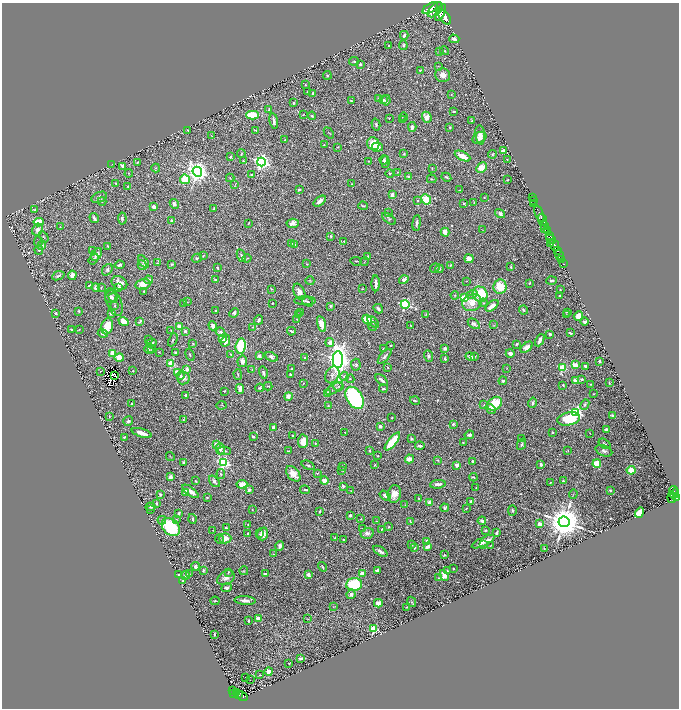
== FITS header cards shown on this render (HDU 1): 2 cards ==
NAXIS1  =                 1353
NAXIS2  =                 1412

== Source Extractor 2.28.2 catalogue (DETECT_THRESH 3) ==
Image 1353 x 1412 px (HDU 1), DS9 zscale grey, zoomed out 1/2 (1 PNG px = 2 x 2 image px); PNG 681 x 710 px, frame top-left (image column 1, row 1411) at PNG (2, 3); each listed source drawn as its Kron ellipse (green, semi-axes under 4 px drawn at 4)
Background 0.967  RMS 0.021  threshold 0.0618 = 3 sigma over >= 5 px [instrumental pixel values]
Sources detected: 716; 41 cannot appear on this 1/2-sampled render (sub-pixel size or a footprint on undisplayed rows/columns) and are neither listed nor drawn; of the other 675, the 500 brightest by FLUX_AUTO listed and drawn (175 fainter detections omitted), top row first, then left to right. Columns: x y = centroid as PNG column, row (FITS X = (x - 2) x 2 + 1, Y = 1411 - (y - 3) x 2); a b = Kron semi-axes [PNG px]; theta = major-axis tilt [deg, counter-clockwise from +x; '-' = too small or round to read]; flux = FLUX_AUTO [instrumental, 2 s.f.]
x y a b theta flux
430 8 9 4 31 8000
435 10 9 5 45 6800
441 12 9 4 64 5400
445 17 8 4 -52 7000
404 35 4 3 - 9.9
454 39 5 4 - 23
403 45 4 4 - 8.4
389 46 4 2 - 5.3
439 51 3 2 - 2.9
445 51 4 3 - 4.6
354 61 5 3 - 6.9
360 64 3 3 - 6.4
438 66 3 2 - 2.3
420 70 2 2 - 2.6
327 75 4 3 - 4.7
443 75 7 7 - 28
305 85 2 2 - 2.5
307 92 3 2 - 2.6
313 94 3 2 - 14
451 94 3 2 - 3.3
379 99 3 2 - 3.5
384 100 3 2 - 5.1
386 100 5 3 - 11
351 101 2 2 - 2.5
294 103 3 3 - 5.1
269 110 3 2 - 3.1
454 112 2 2 - 5.7
303 114 3 2 - 2.2
252 115 6 4 -1 190
312 116 4 3 - 6.8
404 117 4 3 - 6.5
427 117 5 4 - 32
389 118 2 1 - 2.3
403 119 4 3 - 3.6
472 120 3 2 - 3.2
274 121 8 2 -80 14
376 124 6 4 -74 6.9
412 127 5 3 - 17
450 127 2 2 - 4.9
187 130 3 2 - 3.7
256 130 4 2 - 4.2
329 133 6 2 -48 2.6
480 135 9 5 -82 26
212 136 2 2 - 2.4
479 138 7 5 32 44
285 140 3 2 - 4.2
373 144 6 6 - 98
324 145 3 3 - 3
338 147 3 2 - 4.3
377 147 5 4 - 16
503 151 3 3 - 41
241 153 4 3 - 3.8
404 154 3 2 - 3.8
493 154 4 3 - 4.2
230 156 3 2 - 6.6
463 156 8 3 -27 53
508 159 3 2 - 3.1
384 160 5 4 - 7.8
243 161 3 2 - 4.4
369 161 3 3 - 3.2
137 162 4 2 - 3.4
261 162 4 4 - 1700
385 162 6 4 -86 13
111 165 4 3 - 3.4
123 166 3 2 - 29
156 168 4 3 - 4.8
432 168 3 2 - 3.6
481 168 6 4 46 72
197 172 5 4 - 3500
397 172 3 2 - 2.3
129 173 4 2 - 2.3
390 173 4 3 - 4.1
252 175 3 2 - 4.3
409 177 4 4 - 6
446 177 5 2 - 5.3
230 178 4 2 - 2.3
185 179 5 4 - 150
432 179 5 2 - 4.3
507 180 4 2 - 2.5
116 183 3 2 - 4.1
235 184 3 2 - 2.4
352 184 3 2 - 3.8
128 186 3 3 - 4.2
299 189 3 2 - 7.7
460 190 2 1 - 2.2
392 195 4 3 - 32
99 197 8 5 22 19
484 197 2 2 - 2.8
532 197 2 1 - 17
426 199 5 4 - 88
533 200 2 1 - 45
102 201 4 3 - 5.3
320 201 7 3 38 26
418 201 3 2 - 2.8
474 202 3 2 - 2.8
464 203 2 2 - 6.6
533 203 4 1 - 130
174 204 5 4 - 11
363 206 4 2 - 7.2
154 207 3 2 - 29
214 209 4 2 - 4.3
34 210 3 3 - 6
388 213 3 2 - 3.1
500 213 5 3 - 11
539 214 8 2 -67 1800
94 218 5 2 - 11
122 219 6 3 -85 9
389 219 8 4 -37 7.4
542 220 5 2 - 2300
172 221 4 4 - 10
39 222 5 4 - 89
248 223 3 1 - 2.4
293 223 6 4 5 21
417 223 8 3 83 10
544 226 4 2 - 640
60 227 4 3 - 2.6
545 228 4 2 - 840
37 229 6 5 - 19
483 230 3 2 - 2.4
548 231 4 2 - 1100
445 232 4 3 - 32
550 235 3 2 - 600
331 236 3 3 - 6.5
44 237 6 3 -58 4.5
551 239 5 3 - 1300
344 241 2 2 - 3.4
38 242 5 3 - 6.4
292 244 3 3 - 2.9
551 244 3 1 - 250
42 245 2 2 - 50
295 245 4 3 - 4.4
554 245 6 2 -68 3900
108 246 3 2 - 4.1
39 250 5 3 - 9
93 251 3 2 - 2.3
557 251 3 2 - 490
97 254 7 4 55 30
559 255 5 2 - 2300
203 256 3 3 - 3
241 256 6 3 -66 7.4
368 256 3 3 - 3.6
197 258 5 3 - 8.2
247 258 4 2 - 2.6
94 259 6 4 52 5.9
469 259 4 4 - 30
561 260 3 2 - 390
356 261 6 2 -7 3.6
143 262 7 3 -52 14
364 262 4 2 - 2.6
157 263 4 3 - 3.5
172 264 4 3 - 4.8
307 264 3 2 - 3.7
564 264 2 1 - 260
120 265 5 3 - 7.4
142 265 5 4 - 11
450 265 4 3 - 4.4
511 267 3 2 - 4.7
217 268 2 2 - 6.2
435 268 5 3 - 8
439 269 4 3 - 11
107 270 6 5 - 9.7
72 275 4 4 - 32
58 276 6 3 23 8.5
149 280 4 4 - 18
215 280 3 2 - 11
404 280 5 3 - 24
310 281 4 3 - 4
467 281 3 2 - 2.2
551 281 5 3 - 8.1
119 283 8 6 -34 43
376 283 8 2 -89 25
529 283 3 2 - 5.4
143 284 7 5 12 51
89 286 3 3 - 7.3
500 286 7 6 - 110
96 288 4 3 - 20
101 288 4 3 - 3.1
119 288 3 3 - 10
272 289 3 2 - 2.8
362 289 2 2 - 2.4
560 290 3 2 - 2.6
144 291 3 2 - 3.5
299 292 9 5 -62 27
472 294 5 4 - 11
480 294 8 7 - 150
455 295 4 3 - 4.1
560 295 2 2 - 8
111 297 6 5 - 17
113 298 5 3 - 8.7
464 298 3 3 - 190
305 301 11 3 0 9.5
114 302 14 7 -67 18
187 302 4 3 - 2.4
308 302 6 3 -32 7.4
183 303 3 2 - 4.4
272 303 2 2 - 3.6
472 303 10 8 18 65
483 303 4 3 - 5.1
405 304 4 4 - 620
114 306 3 3 - 4.3
331 306 3 2 - 8.6
492 306 7 3 39 50
378 309 5 3 - 10
524 310 4 3 - 7.1
79 311 3 2 - 6.1
215 311 2 2 - 3.3
301 312 2 2 - 2.7
567 312 2 2 - 5.1
56 313 3 3 - 4.9
111 313 4 3 - 11
234 313 5 4 - 9.9
426 314 4 3 - 3.4
298 315 2 2 - 2.2
566 315 3 3 - 3.1
578 316 5 4 - 49
297 319 3 2 - 2.4
367 319 5 4 - 110
259 320 5 3 - 12
140 321 4 2 - 6.6
584 321 4 3 - 12
124 322 5 3 - 87
373 322 7 3 -43 9.9
322 324 8 4 -75 58
474 324 7 4 -35 11
494 325 3 3 - 2.7
107 326 8 5 73 82
213 326 5 4 - 18
373 326 4 3 - 4.3
411 326 3 2 - 3.1
179 327 4 3 - 37
253 327 2 2 - 2.3
71 329 3 2 - 3.5
79 329 3 1 - 3
171 330 2 2 - 3
185 331 2 2 - 30
291 331 4 2 - 7.4
220 332 5 4 - 14
103 333 5 3 - 12
570 333 4 2 - 5.4
550 334 3 3 - 8.8
223 339 4 3 - 61
149 340 2 2 - 2.6
173 340 7 3 66 5.4
540 340 6 3 65 19
226 341 6 3 65 27
151 343 5 3 - 6.4
330 343 4 4 - 23
193 344 3 2 - 3.8
517 344 3 2 - 7.1
241 346 7 5 82 240
391 346 2 2 - 2.9
527 347 7 4 40 29
445 348 4 3 - 14
149 349 5 4 - 5.6
151 349 4 2 - 2.5
383 349 3 2 - 4.6
159 352 4 3 - 2.7
175 352 2 2 - 5.1
112 353 4 3 - 38
510 353 4 3 - 21
230 354 4 3 - 4.2
190 355 6 3 -68 4.4
259 356 3 3 - 19
385 356 9 3 48 12
428 356 6 4 -68 13
475 356 4 2 - 2.6
271 357 6 4 -24 14
470 357 5 3 - 15
119 358 5 4 - 57
305 358 3 2 - 3.4
445 359 3 3 - 8.2
338 360 8 5 89 5000
242 361 6 4 80 26
600 361 2 2 - 29
171 364 3 3 - 210
356 365 6 4 -87 8.7
575 365 3 2 - 110
585 366 3 2 - 14
388 368 3 2 - 2.7
507 368 3 2 - 2.3
562 368 4 3 - 240
187 369 4 3 - 22
252 369 3 3 - 2.6
292 369 3 3 - 8.1
133 370 2 2 - 3.5
100 371 2 1 - 2.2
177 372 3 3 - 36
263 373 6 3 -75 14
238 374 5 3 - 5.3
290 374 3 3 - 5
114 375 3 2 - 8.4
180 375 4 3 - 13
332 375 9 6 62 15
344 376 4 4 - 9.7
183 378 6 6 - 23
350 379 4 2 - 3.4
582 379 3 2 - 7.2
382 380 7 3 -42 17
575 380 2 2 - 58
503 381 4 4 - 9
303 383 2 2 - 2.3
609 383 3 2 - 4
591 384 2 2 - 2.2
563 385 2 2 - 13
268 386 4 2 - 2.9
338 386 5 4 - 8.1
260 388 4 3 - 6.1
334 388 9 4 31 14
240 389 5 4 - 27
383 389 4 2 - 5.9
224 391 2 2 - 2.2
328 393 4 4 - 29
593 394 2 2 - 2.6
186 396 4 2 - 16
288 396 4 3 - 22
355 398 12 8 -60 620
415 401 5 3 - 5.3
533 403 5 4 - 9.3
132 404 3 2 - 4.1
495 404 8 6 38 110
585 404 5 4 - 7.5
221 405 5 3 - 2.7
328 405 3 3 - 2.4
484 405 4 3 - 2.8
491 409 5 4 - 24
576 412 3 3 - 840
613 415 4 2 - 8.7
109 416 2 2 - 4.1
392 417 2 2 - 3.2
183 419 4 3 - 3
569 419 11 6 11 210
128 421 5 4 - 9.3
453 424 4 3 - 6.5
380 426 3 2 - 17
273 427 4 3 - 9.1
606 430 3 2 - 25
345 432 2 1 - 2.3
552 432 2 2 - 2.7
142 433 10 3 -17 35
590 433 2 1 - 2.5
469 435 5 3 - 11
253 436 3 2 - 7.1
293 436 2 2 - 12
124 437 2 2 - 4
411 439 3 2 - 5.1
521 439 4 2 - 7.8
303 441 6 5 - 63
392 441 11 4 51 160
463 443 2 2 - 2.8
216 444 4 4 - 20
315 444 4 3 - 3.7
521 444 6 3 64 8.8
604 444 7 3 -35 6.4
420 446 4 3 - 12
220 449 5 4 - 19
568 450 3 2 - 3.1
224 451 6 3 1 8.6
289 451 3 1 - 3.2
369 451 2 2 - 3.9
604 451 9 5 -21 15
170 456 4 2 - 2.7
378 456 2 2 - 2.8
409 459 4 3 - 43
438 460 3 3 - 4.1
473 461 2 2 - 6.8
184 463 4 3 - 12
224 463 4 4 - 840
541 464 4 3 - 15
597 464 4 4 - 110
308 465 7 3 -22 6.5
375 465 2 2 - 3.5
457 465 3 2 - 33
343 466 2 2 - 3.4
342 470 3 2 - 3.3
631 470 4 4 - 59
317 473 3 3 - 3.5
221 474 5 3 - 4.6
293 474 9 5 -52 44
170 477 3 3 - 18
474 477 4 2 - 4.2
196 481 2 2 - 3.3
214 481 7 3 -48 13
324 481 4 4 - 40
563 481 2 2 - 12
550 482 2 2 - 4.1
242 484 5 4 - 55
438 484 8 3 7 20
343 486 3 3 - 8
476 488 2 2 - 2.6
249 490 4 3 - 12
305 490 5 2 - 6.8
610 490 3 2 - 4.3
673 490 4 2 - 320
191 491 9 4 -37 27
351 491 2 2 - 2.7
186 493 3 3 - 52
160 494 3 2 - 5.5
394 494 9 6 81 38
573 494 5 1 - 2.5
674 494 5 2 - 340
385 496 6 3 -34 18
672 497 6 4 83 950
676 497 3 2 - 850
207 498 3 2 - 4.3
419 498 3 2 - 3.4
471 501 2 2 - 38
430 502 3 3 - 41
156 504 3 2 - 6
405 505 3 2 - 3.3
150 507 5 4 - 8.3
445 508 4 3 - 10
466 509 3 2 - 2.5
151 510 3 3 - 3
252 510 2 1 - 2.5
320 511 3 2 - 5.5
512 511 5 3 - 6.4
179 513 3 2 - 7.7
640 513 5 4 - 72
350 515 3 2 - 12
176 519 3 3 - 2.8
193 519 5 3 - 6.8
361 519 3 2 - 2.5
162 520 4 4 - 8.9
376 521 4 3 - 2.9
410 521 3 1 - 3.9
482 521 4 3 - 14
564 522 5 5 - 14000
539 524 3 3 - 27
248 525 2 2 - 2.6
171 527 10 7 -46 260
389 527 3 2 - 5.8
226 528 4 2 - 8.8
362 528 3 2 - 2.4
382 529 2 2 - 5.5
213 530 2 2 - 2.5
485 530 3 2 - 4.9
248 533 3 2 - 6.5
367 533 7 5 14 17
496 533 4 2 - 12
260 534 2 2 - 3.5
263 534 6 5 - 35
225 538 6 5 - 41
335 538 3 2 - 2.7
220 539 5 3 - 5
343 539 2 2 - 4.1
427 541 2 2 - 57
483 542 12 4 26 47
411 545 3 3 - 7.5
484 545 3 2 - 2.4
490 545 3 1 - 2.5
280 546 5 3 - 21
427 547 4 3 - 24
414 548 3 3 - 8
544 548 2 1 - 2.6
380 551 8 3 -32 16
274 554 3 2 - 3
444 555 3 3 - 5.1
195 566 4 4 - 14
322 567 5 3 - 4.1
453 569 2 2 - 4.8
203 570 3 3 - 5.3
377 570 3 3 - 15
244 571 4 3 - 3.2
448 571 3 2 - 7.6
228 572 3 3 - 4.6
189 574 3 2 - 3.5
266 574 3 2 - 19
308 574 3 3 - 16
362 574 3 3 - 47
178 575 3 2 - 6
186 575 4 4 - 12
444 575 6 4 -67 36
226 578 9 6 30 22
439 578 3 3 - 4.1
183 581 2 2 - 2.5
354 584 8 6 6 240
227 588 5 3 - 16
351 594 5 4 - 11
245 600 10 4 -4 25
215 601 4 2 - 3.3
412 602 5 3 - 4.4
378 603 4 4 - 30
334 606 3 1 - 2.2
407 607 2 2 - 4.2
258 619 4 3 - 26
308 619 3 2 - 2.4
248 621 2 2 - 4.2
374 629 3 3 - 290
214 634 4 2 - 6.2
301 659 4 2 - 9.6
289 663 2 2 - 3.3
269 671 4 4 - 19
260 675 4 2 - 2.7
246 678 2 1 - 15
250 680 2 1 - 18
232 691 2 1 - 25
236 692 2 1 - 20
234 693 3 2 - 72
238 695 3 2 - 100
242 696 5 3 - 140
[175 fainter detections neither listed nor drawn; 41 sub-pixel or undisplayed-footprint detections neither listed nor drawn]